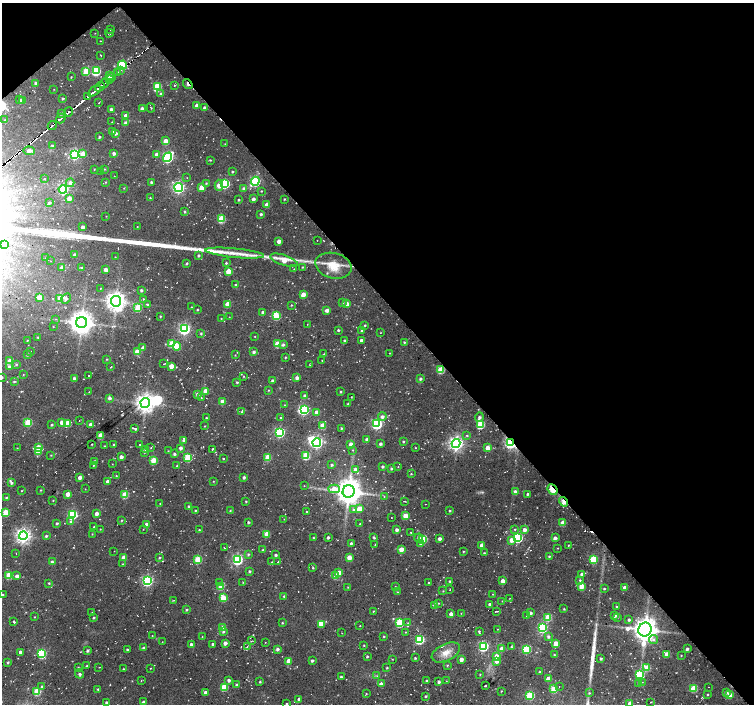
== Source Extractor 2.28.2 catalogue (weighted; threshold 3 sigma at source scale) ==
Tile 3 of 4 x 4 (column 3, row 1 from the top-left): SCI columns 3030-4532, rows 4435-5838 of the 6035 x 5996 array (HDU 1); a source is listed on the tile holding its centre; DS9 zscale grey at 2 x 2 block average (1 PNG px = mean of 2 x 2 image px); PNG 756 x 706 px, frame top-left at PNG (2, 3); each listed source drawn as its Kron ellipse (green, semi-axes under 4 px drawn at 4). Shown black and unused: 44% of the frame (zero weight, under 2 of 3 exposures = <1% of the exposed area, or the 3 px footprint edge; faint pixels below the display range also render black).
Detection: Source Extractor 2.28.2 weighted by HDU 2 'WHT'; one run over the whole footprint, this tile lists its part. Background 0.055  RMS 0.0084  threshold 0.0377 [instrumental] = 3 sigma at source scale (4.5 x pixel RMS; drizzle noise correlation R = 1.50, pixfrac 1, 0.0396/0.0396 arcsec/px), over >= 5 px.
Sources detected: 594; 4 too faint to see at this stretch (2 x 2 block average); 2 inside a brighter object's white glare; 19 cosmic-ray / hot-pixel residue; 4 long thin detections or spike segments (spike, bleed or trail) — neither listed nor drawn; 1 coinciding with a brighter row at this scale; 13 inside a brighter listed object's ellipse — not listed separately; of the other 551, all 500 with FLUX_AUTO >= 0.73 (the completeness limit of this list) listed and drawn (51 fainter detections not listed), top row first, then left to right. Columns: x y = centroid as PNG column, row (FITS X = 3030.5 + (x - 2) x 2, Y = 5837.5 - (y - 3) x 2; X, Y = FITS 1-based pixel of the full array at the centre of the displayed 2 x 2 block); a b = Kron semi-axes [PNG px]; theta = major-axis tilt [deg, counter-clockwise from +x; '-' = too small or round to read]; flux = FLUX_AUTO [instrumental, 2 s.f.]
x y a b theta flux
111 30 2 2 - 0.88
95 33 2 2 - 0.77
109 33 4 2 - 1.5
100 41 2 2 - 0.92
101 55 3 2 - 1.2
123 65 4 4 - 190
120 70 2 2 - 4.9
86 71 3 3 - 57
96 71 4 3 - 130
118 72 2 2 - 4.8
109 76 3 3 - 21
71 77 2 2 - 1.2
112 77 3 2 - 6.8
109 79 4 2 - 6
35 83 3 3 - 4.3
104 83 5 2 - 7.6
188 84 5 2 - 7.9
175 85 3 3 - 1.9
100 87 5 2 - 8.1
157 87 4 3 - 95
54 89 3 2 - 0.83
94 91 7 2 38 9.8
161 94 3 3 - 5.4
87 97 2 2 - 3.5
63 98 3 2 - 3
20 100 3 3 - 3.4
22 100 3 3 - 17
99 103 2 2 - 0.83
197 105 3 3 - 7
151 108 5 2 - 1.5
205 108 3 3 - 6.7
111 109 3 2 - 6.1
142 109 3 2 - 12
69 112 5 3 - 6.6
61 113 2 2 - 2.9
126 116 3 3 - 16
61 118 5 2 - 5.7
5 120 3 2 - 1.5
112 122 2 2 - 0.8
126 123 3 3 - 11
52 125 5 2 - 3.8
113 131 3 3 - 5.3
116 133 3 2 - 4.5
99 137 2 2 - 2.8
165 141 3 3 - 23
225 144 3 2 - 1.1
52 146 3 2 - 4
29 151 6 4 -5 14
114 153 3 2 - 6.3
75 154 4 4 - 290
83 154 3 3 - 14
156 154 3 3 - 7.2
168 157 5 4 - 240
210 160 2 2 - 1.7
94 169 2 2 - 0.96
104 169 3 2 - 1.2
232 171 2 2 - 2.4
101 172 3 2 - 1.3
114 176 2 2 - 0.77
187 178 2 2 - 0.78
45 179 2 2 - 1.2
255 181 4 4 - 220
106 182 3 2 - 1.4
151 182 2 2 - 3.1
70 183 4 4 - 9.9
206 183 3 3 - 1.9
225 184 4 3 - 150
219 185 5 3 - 24
179 187 4 4 - 400
124 188 3 2 - 0.87
201 188 3 3 - 27
63 189 4 4 - 270
244 189 3 3 - 7.4
261 191 2 2 - 1.4
69 198 4 3 - 18
150 198 3 2 - 1.7
253 199 3 3 - 6.8
284 199 2 2 - 2
239 200 2 2 - 1.9
49 203 2 2 - 3.8
267 205 3 3 - 17
185 212 3 3 - 2
261 214 3 2 - 3.9
106 216 2 2 - 0.81
221 219 3 3 - 66
83 227 3 2 - 6.5
137 227 2 2 - 0.87
317 240 2 2 - 0.86
279 241 3 3 - 13
4 245 3 3 - 5.1
235 253 29 4 -5 26
75 255 2 2 - 5.4
198 255 2 2 - 3.4
115 257 2 2 - 0.82
46 258 2 2 - 0.78
284 260 14 5 -18 28
51 261 2 2 - 0.84
187 263 3 2 - 2.7
226 263 2 2 - 2.6
333 266 18 12 -15 39
62 267 3 3 - 14
302 267 2 2 - 1.8
82 268 3 3 - 2.6
105 269 3 3 - 11
294 269 3 2 - 1.3
228 271 3 3 - 43
235 285 3 2 - 1.5
100 288 2 2 - 1
141 290 2 2 - 3.6
303 295 4 3 - 22
39 297 3 3 - 33
60 298 3 3 - 31
66 298 5 3 - 5.1
143 299 3 2 - 1.4
116 301 5 5 - 1500
343 302 3 2 - 1.7
147 304 4 3 - 3
227 304 3 3 - 30
347 304 3 3 - 13
291 305 2 2 - 1.5
191 307 2 2 - 0.9
138 308 3 3 - 62
197 310 2 2 - 2.1
327 310 3 3 - 9.2
263 312 2 2 - 4.2
160 316 3 2 - 1.8
276 316 4 3 - 70
229 317 2 2 - 0.82
221 318 2 2 - 1.1
56 319 3 2 - 0.95
81 322 5 5 - 2100
307 324 2 2 - 0.89
365 325 2 2 - 2.2
53 327 2 2 - 0.79
184 329 4 4 - 360
338 330 2 2 - 3.1
361 331 2 2 - 1.9
201 333 3 2 - 2.3
380 333 3 2 - 0.79
255 336 2 2 - 1
38 337 2 2 - 1.5
27 340 2 2 - 1.2
344 340 3 3 - 3.3
361 340 3 2 - 6.2
404 342 2 2 - 2.5
172 344 3 3 - 43
277 344 3 3 - 43
283 345 4 3 - 3.6
177 346 4 3 - 55
143 348 3 3 - 14
31 351 2 2 - 0.91
137 352 3 3 - 34
254 352 3 2 - 4.8
389 353 2 2 - 0.95
324 354 2 2 - 1.6
27 355 3 3 - 3.2
235 355 3 2 - 0.97
285 357 2 2 - 2
107 359 3 2 - 1.7
322 360 2 2 - 1.1
10 361 3 3 - 26
16 364 3 3 - 2.5
164 364 3 2 - 1.5
310 365 3 2 - 1.5
171 366 3 3 - 25
9 367 3 3 - 5.7
111 367 2 2 - 1.6
441 370 3 3 - 62
23 375 2 2 - 1.1
88 375 2 2 - 2.2
244 376 2 2 - 1.3
2 377 2 2 - 1.9
74 378 4 3 - 4
297 378 3 3 - 7.4
420 379 3 3 - 4.6
272 381 3 2 - 5.9
14 382 3 2 - 1.8
237 382 2 2 - 2.5
268 390 2 2 - 1.2
205 391 3 3 - 25
89 392 2 2 - 1.1
341 392 2 2 - 2.1
197 394 3 3 - 6.7
305 396 3 2 - 6.9
351 397 2 2 - 0.85
109 398 3 3 - 5.5
201 398 2 2 - 1.3
222 401 3 3 - 23
145 403 5 4 - 1200
348 404 3 2 - 2.7
284 405 3 2 - 1.1
304 410 4 3 - 140
242 412 3 2 - 2.3
316 412 3 3 - 15
382 417 4 4 - 6.7
479 417 4 3 - 5.3
206 418 2 2 - 1.8
281 418 3 2 - 1.9
79 420 2 2 - 0.73
28 422 3 3 - 80
62 422 3 3 - 13
67 423 3 3 - 43
377 424 4 4 - 270
480 424 4 3 - 100
52 425 3 2 - 2.7
90 425 3 3 - 11
205 426 2 2 - 1.2
322 426 3 3 - 34
135 428 3 2 - 4.8
341 428 2 2 - 1.9
280 432 4 3 - 220
101 435 3 3 - 35
467 435 3 2 - 1.8
367 439 3 2 - 8
184 440 3 3 - 4.6
403 441 2 2 - 2.3
317 442 4 3 - 310
456 443 4 4 - 680
510 443 4 3 - 370
92 444 2 2 - 1.3
139 444 2 2 - 1.1
351 444 3 3 - 8.6
380 444 2 2 - 5.3
114 445 3 2 - 2.1
104 446 2 2 - 0.99
38 447 3 3 - 18
151 447 3 2 - 1.4
17 448 3 2 - 0.9
180 448 3 3 - 6.9
415 448 2 2 - 1.1
488 448 3 3 - 29
212 449 2 2 - 1.9
145 450 2 2 - 1.2
353 450 3 2 - 1.1
38 451 3 3 - 45
168 451 2 2 - 0.84
144 452 3 3 - 1.5
174 454 3 3 - 4.8
51 455 3 2 - 1.5
306 456 3 3 - 85
121 457 3 3 - 9.6
188 457 3 3 - 96
268 457 3 3 - 52
223 458 2 2 - 2.8
153 460 3 3 - 52
95 461 3 3 - 3.7
112 464 2 2 - 0.75
93 465 3 2 - 1.5
332 465 3 3 - 2.9
177 466 3 2 - 2.8
382 466 3 2 - 3.7
398 467 2 2 - 0.83
391 468 3 3 - 2.7
355 469 3 3 - 5.3
411 474 2 2 - 1.8
116 476 2 2 - 1.5
80 477 3 2 - 13
244 477 3 2 - 4.7
108 481 2 2 - 7.7
213 481 2 2 - 1.1
11 483 3 3 - 4.1
304 486 2 2 - 1.3
85 489 3 2 - 0.89
334 489 6 4 -2 43
553 489 5 3 - 42
41 490 2 2 - 1.7
22 491 2 2 - 1
349 491 6 6 - 2900
516 492 3 3 - 8.4
68 494 3 3 - 19
527 494 2 2 - 2.9
125 495 3 3 - 55
384 496 3 2 - 1.3
6 497 3 2 - 2
53 500 3 2 - 1.2
246 501 2 2 - 1.9
405 501 2 2 - 1.4
564 502 5 3 - 24
160 504 2 2 - 1.3
425 504 2 2 - 0.79
189 506 2 2 - 4.7
359 509 3 3 - 27
195 510 2 2 - 1.9
230 510 2 2 - 1.6
354 510 4 4 - 5.4
450 511 2 2 - 2.1
6 512 3 3 - 57
306 512 2 2 - 1.4
97 513 3 3 - 10
72 514 4 3 - 210
405 516 3 3 - 32
391 518 2 2 - 0.83
284 519 2 2 - 0.82
122 520 3 2 - 1.7
71 522 3 3 - 4.1
248 522 2 2 - 3
57 523 3 3 - 2.8
563 523 3 3 - 34
147 524 3 3 - 15
360 524 2 2 - 1.4
94 526 3 2 - 1.1
100 529 2 2 - 0.98
143 529 2 2 - 0.91
515 529 3 2 - 1.8
199 530 3 2 - 1.7
397 530 3 3 - 7.2
524 530 3 3 - 9.7
411 532 2 2 - 1.4
92 534 3 2 - 1.2
267 534 3 3 - 40
23 536 4 4 - 770
46 536 3 3 - 3.3
328 537 2 2 - 4.8
374 537 3 2 - 2.7
313 538 2 2 - 2
418 538 4 4 - 5.4
518 538 4 3 - 190
555 538 3 3 - 5.3
423 539 3 3 - 95
440 539 2 2 - 8.1
511 540 3 3 - 17
351 543 2 2 - 3.7
420 543 4 3 - 5.1
375 544 2 2 - 0.89
482 545 3 3 - 11
568 545 2 2 - 1
224 548 2 2 - 0.83
558 548 2 2 - 1
401 549 3 3 - 26
263 550 2 2 - 3.3
114 551 2 2 - 0.8
463 551 3 2 - 1.7
16 553 2 2 - 0.85
484 553 2 2 - 1.7
248 554 3 3 - 3
276 555 2 2 - 4.2
549 556 2 2 - 2.2
124 557 3 3 - 17
159 557 3 3 - 2
349 558 3 3 - 30
198 559 3 3 - 73
593 559 3 3 - 110
237 560 4 4 - 270
52 562 3 2 - 5.9
272 562 2 2 - 0.98
278 562 3 2 - 0.9
123 564 2 2 - 1.2
313 568 3 2 - 1.7
250 571 2 2 - 3.3
339 572 3 3 - 14
582 574 4 2 - 8.5
9 575 3 3 - 70
17 576 3 3 - 11
336 576 3 3 - 36
580 580 3 2 - 2.4
147 581 4 4 - 320
450 581 3 2 - 3.4
503 581 3 3 - 14
220 582 3 3 - 2.4
243 582 3 2 - 0.87
428 582 2 2 - 1.5
49 583 2 2 - 1.8
221 586 3 3 - 50
395 586 2 2 - 0.89
581 586 3 3 - 47
348 587 2 2 - 1.3
624 587 3 2 - 10
604 589 2 2 - 2.3
450 590 2 2 - 1.2
443 591 2 2 - 1.4
397 592 2 2 - 1.2
493 594 2 2 - 1.1
2 595 2 2 - 4.1
284 596 3 2 - 2.5
223 598 3 3 - 50
510 598 2 2 - 0.87
173 600 3 2 - 1
502 601 3 2 - 1.6
438 603 3 3 - 1.7
490 604 3 2 - 9.1
435 605 3 2 - 8.4
617 606 2 2 - 1.8
564 609 2 2 - 1.8
187 610 3 3 - 2.5
373 611 3 2 - 1.4
496 611 2 2 - 3
92 612 2 2 - 1.1
461 613 3 2 - 0.95
530 613 3 3 - 7.7
451 614 3 2 - 15
615 615 3 3 - 6.2
527 616 4 2 - 1.7
34 617 2 2 - 0.91
548 617 3 3 - 58
618 617 3 3 - 1.9
94 618 2 2 - 2.6
629 620 2 2 - 4.2
14 621 3 2 - 3.8
282 623 3 2 - 1.5
399 623 3 3 - 110
408 623 3 2 - 1.4
321 624 3 3 - 26
360 626 2 2 - 0.95
223 628 3 3 - 23
542 628 4 3 - 200
497 629 2 2 - 0.81
645 629 7 6 - 2500
223 632 3 3 - 3.3
406 632 2 2 - 1.3
479 632 3 2 - 2.9
342 633 2 2 - 0.9
152 636 2 2 - 0.91
384 636 2 2 - 2
548 636 3 3 - 4.6
202 637 2 2 - 0.9
419 639 4 3 - 170
654 639 4 4 - 4
251 641 4 2 - 1.1
162 642 2 2 - 0.77
265 642 2 2 - 0.79
225 643 3 3 - 9.2
556 643 3 3 - 34
191 644 2 2 - 5.4
213 644 2 2 - 4.3
364 645 2 2 - 1.5
247 646 3 2 - 1.2
483 646 4 3 - 220
511 647 2 2 - 1.8
143 648 3 3 - 2.9
127 649 2 2 - 2.8
277 649 3 3 - 6
502 649 3 3 - 20
526 649 4 3 - 140
687 649 2 2 - 5.3
87 650 3 2 - 4.6
21 652 2 2 - 11
446 652 15 8 26 23
42 654 4 3 - 160
667 654 3 3 - 26
554 655 3 2 - 2
681 655 2 2 - 1.4
367 656 2 2 - 2.8
497 656 4 3 - 13
415 658 2 2 - 2.3
601 658 2 2 - 4.1
392 659 2 2 - 0.83
461 659 3 2 - 12
288 661 4 3 - 15
312 661 2 2 - 4.4
497 661 3 3 - 10
8 662 3 2 - 2.5
447 665 3 2 - 1.7
86 666 2 2 - 2.5
78 667 3 3 - 2.3
99 667 2 2 - 0.76
150 668 2 2 - 0.99
387 668 2 2 - 2.1
647 668 3 3 - 39
123 669 2 2 - 1.1
540 672 2 2 - 2.3
79 674 5 3 - 4.2
480 674 2 2 - 1.2
639 675 4 3 - 150
377 676 3 3 - 2.1
341 677 2 2 - 3.4
548 679 3 3 - 17
141 680 3 2 - 1.2
229 680 3 2 - 6.3
427 681 2 2 - 2
446 681 3 2 - 0.74
260 682 2 2 - 2.4
439 682 2 2 - 5.2
642 682 2 2 - 0.79
381 684 3 3 - 11
639 684 3 3 - 3.1
237 685 3 2 - 4.2
485 686 2 2 - 1.6
42 687 3 3 - 3.8
224 687 3 3 - 72
559 687 2 2 - 0.95
708 687 2 2 - 0.81
693 688 3 3 - 59
98 689 3 2 - 2.6
554 689 3 3 - 68
501 691 2 2 - 1.4
37 692 3 3 - 79
206 692 3 3 - 11
726 692 4 3 - 4.6
589 693 3 2 - 1.7
366 694 2 2 - 0.98
530 695 3 3 - 110
708 695 2 2 - 1.4
729 695 3 3 - 25
426 696 2 2 - 2.5
299 699 2 2 - 7.2
106 702 3 2 - 4
143 702 3 2 - 4.5
650 702 2 2 - 0.78
286 704 2 2 - 1.8
630 704 3 3 - 25
Overlapping masked pixels (flux is a lower limit): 6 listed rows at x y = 109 76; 188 84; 441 370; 510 443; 553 489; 564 502
Isophote crosses this tile's border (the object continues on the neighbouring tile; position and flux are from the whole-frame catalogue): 3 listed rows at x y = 2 377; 2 595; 630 704
Diffuse or blended objects may show on this block-average render without a row.